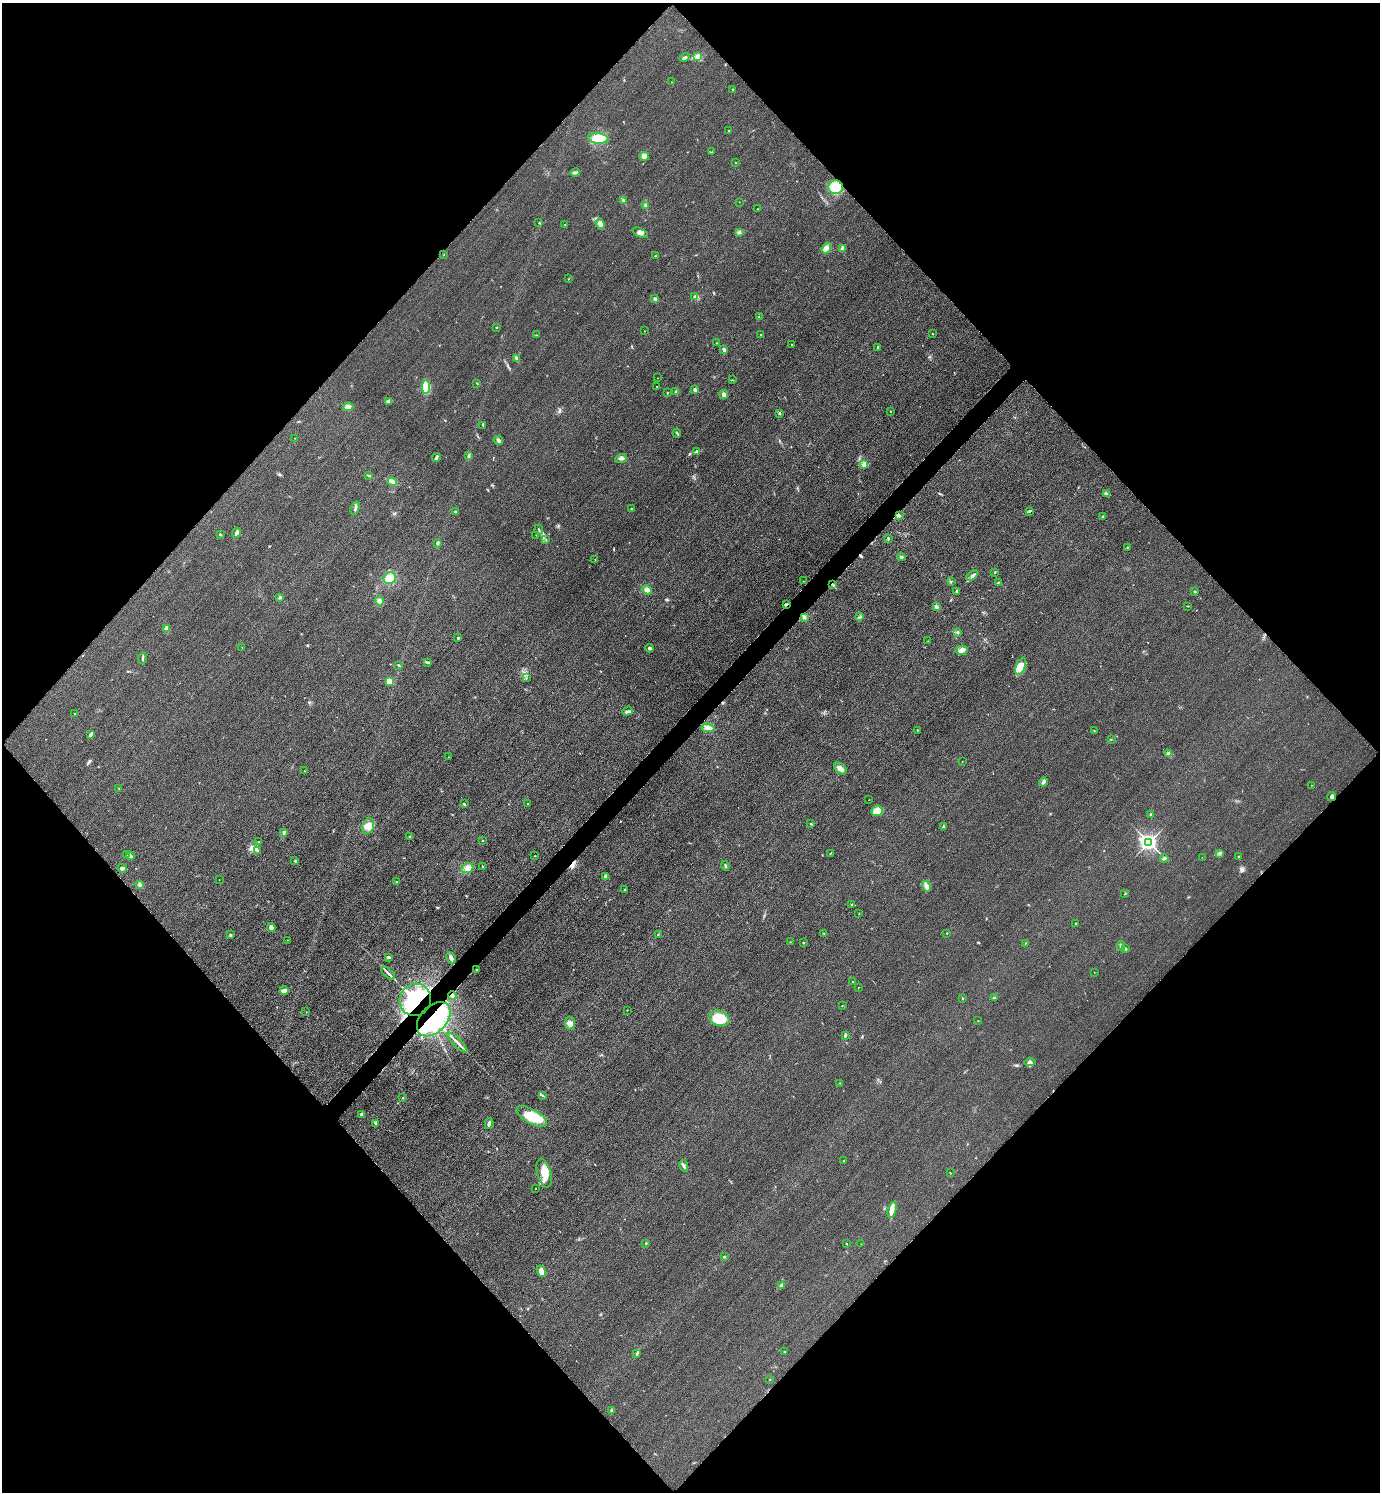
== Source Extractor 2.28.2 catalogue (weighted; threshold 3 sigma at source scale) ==
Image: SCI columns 327-5835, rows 31-5989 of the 6019 x 6019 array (HDU 1 of 3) = the unmasked area's bounding box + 8 px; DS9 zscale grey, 4 x 4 block average (1 PNG px = mean of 4 x 4 image px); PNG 1382 x 1494 px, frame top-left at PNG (2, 3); each listed source drawn as its Kron ellipse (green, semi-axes under 4 px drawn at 4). Shown black and unused: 51% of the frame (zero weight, under 3 of 4 exposures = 3% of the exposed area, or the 3 px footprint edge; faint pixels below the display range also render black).
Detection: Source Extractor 2.28.2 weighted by HDU 2 'WHT'. Background 0.0756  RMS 0.017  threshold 0.0773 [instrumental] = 3 sigma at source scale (4.5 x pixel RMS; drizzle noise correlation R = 1.50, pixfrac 1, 0.05/0.05 arcsec/px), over >= 5 px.
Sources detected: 229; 1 too faint to see at this stretch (4 x 4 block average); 1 inside a brighter object's white glare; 2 cosmic-ray / hot-pixel residue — neither listed nor drawn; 1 coinciding with a brighter row at this scale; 6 inside a brighter listed object's ellipse — not listed separately; the other 218 listed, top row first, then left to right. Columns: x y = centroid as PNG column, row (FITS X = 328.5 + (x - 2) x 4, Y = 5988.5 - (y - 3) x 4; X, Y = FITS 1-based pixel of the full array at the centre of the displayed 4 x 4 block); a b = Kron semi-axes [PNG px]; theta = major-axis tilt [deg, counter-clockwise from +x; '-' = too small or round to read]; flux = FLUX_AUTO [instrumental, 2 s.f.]
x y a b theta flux
697 56 2 2 - 10
685 57 5 2 - 26
671 82 2 2 - 2.8
733 89 2 2 - 9.8
729 131 3 2 - 8.4
598 138 10 5 -5 230
712 152 2 2 - 2.8
644 156 5 3 - 24
736 163 2 2 - 3
575 172 5 3 - 17
836 187 7 7 - 300
623 200 3 2 - 9
739 202 2 2 - 2.5
646 205 3 3 - 22
757 209 2 2 - 5.3
539 223 2 2 - 3.9
565 224 2 2 - 3.6
600 224 6 4 -71 31
739 232 2 2 - 4.7
640 233 8 3 -25 37
826 248 5 4 - 44
843 249 4 3 - 31
444 255 2 2 - 2.4
655 256 2 2 - 8.1
568 279 2 2 - 2.6
694 297 3 2 - 7.8
655 299 3 3 - 14
759 317 2 2 - 3.7
496 327 2 2 - 7.5
644 331 2 2 - 2.3
933 334 2 2 - 9.5
536 335 2 2 - 5.2
761 335 2 2 - 6.4
717 343 2 2 - 4.7
791 344 2 2 - 3.6
878 347 3 2 - 10
724 350 4 2 - 37
516 359 4 2 - 13
657 378 2 2 - 2.4
732 380 3 2 - 3.6
477 384 2 2 - 3.9
426 387 7 4 -88 300
657 387 2 2 - 3.2
695 390 4 2 - 24
676 392 2 2 - 6.9
667 393 2 2 - 16
724 395 4 3 - 29
388 401 2 2 - 8.3
348 407 5 4 - 46
891 411 2 2 - 3.8
779 413 2 2 - 13
483 425 2 2 - 5.6
677 433 4 2 - 8.5
295 438 2 2 - 4.5
498 441 5 3 - 19
696 451 4 2 - 15
469 456 3 2 - 8.8
436 457 5 2 - 16
621 458 6 3 18 27
864 464 3 2 - 9.9
369 476 4 2 - 9.1
392 482 5 4 - 30
1107 494 3 2 - 12
355 508 7 2 70 19
631 508 2 2 - 7.3
1029 511 3 2 - 8.1
455 512 3 3 - 15
899 516 4 3 - 18
1103 516 3 2 - 5.6
539 530 5 2 - 9.5
236 533 5 2 - 43
220 534 2 2 - 7.4
536 535 2 2 - 5.3
888 538 3 2 - 10
546 540 2 2 - 3.7
437 543 3 3 - 12
1127 547 2 2 - 5
901 557 4 3 - 18
595 560 2 2 - 4.3
995 572 3 2 - 6.8
972 575 6 2 37 26
390 578 6 6 - 140
803 581 2 2 - 2.6
951 581 2 2 - 3.4
998 583 2 2 - 4.8
833 584 3 2 - 12
647 590 5 4 - 38
957 591 2 2 - 78
1195 591 3 2 - 8.7
280 597 3 2 - 16
379 601 4 4 - 29
786 604 3 2 - 13
1188 606 2 2 - 5.1
937 607 3 3 - 16
804 617 2 2 - 130
860 617 3 2 - 7.8
167 628 4 3 - 33
958 632 3 2 - 9.1
458 638 2 2 - 42
928 641 2 2 - 2.5
242 647 2 2 - 3.3
650 648 4 3 - 19
962 650 6 4 -1 38
143 658 6 2 87 15
428 662 4 2 - 12
398 665 2 2 - 5.6
1021 666 9 4 67 70
526 678 2 2 - 3.4
390 681 3 3 - 25
627 711 5 2 - 16
75 714 3 2 - 5.9
708 728 6 4 -9 44
917 730 2 2 - 9.5
1094 730 2 2 - 5.1
91 734 4 2 - 30
1111 739 2 2 - 3.4
1169 754 4 4 - 35
448 757 2 2 - 5.8
962 762 2 2 - 2.2
840 768 7 4 -39 56
305 771 2 2 - 2.9
1043 782 4 3 - 18
1311 785 2 2 - 2.8
119 788 2 2 - 3.8
1332 796 4 3 - 34
869 800 2 2 - 2.1
464 804 4 2 - 12
528 804 2 2 - 3.9
877 811 5 5 - 56
1151 814 3 2 - 7.2
811 824 2 2 - 7.1
368 826 8 5 70 70
943 827 2 2 - 5.7
284 832 4 3 - 18
410 836 3 2 - 13
482 840 2 2 - 13
259 842 2 2 - 9.9
1149 842 2 2 - 4800
257 850 4 2 - 14
831 853 3 2 - 7.1
1219 853 2 2 - 8.3
127 854 2 2 - 4
130 856 4 3 - 19
535 856 2 2 - 3.5
1202 857 2 2 - 1.8
1239 857 2 2 - 33
1164 858 4 2 - 11
295 861 2 2 - 6.6
482 866 2 2 - 3.1
725 866 5 2 - 12
122 868 5 3 - 28
467 868 6 5 - 69
606 876 3 3 - 28
219 880 2 2 - 1.7
397 882 3 2 - 10
139 885 3 3 - 15
927 886 5 3 - 45
624 890 2 2 - 4.9
1125 894 2 2 - 3.9
852 905 3 2 - 8
859 913 2 2 - 2.9
1076 923 2 2 - 13
271 927 4 4 - 29
824 933 2 2 - 3.5
947 933 2 2 - 13
658 934 2 2 - 5
230 935 3 2 - 10
287 940 2 2 - 2.5
790 942 2 2 - 3.4
803 943 2 2 - 8.1
1025 943 2 2 - 5.7
1121 946 5 2 - 13
1125 949 3 2 - 7.5
388 957 4 2 - 16
451 958 6 3 -63 33
477 970 2 2 - 4
1094 972 2 2 - 1.8
388 973 8 2 -42 25
853 982 2 2 - 4.2
858 987 2 2 - 3.4
284 990 4 3 - 54
452 996 4 3 - 19
962 998 2 2 - 5.9
994 998 2 2 - 6.8
415 1000 16 15 - 1300
842 1006 2 2 - 3.2
627 1010 2 2 - 3.6
306 1012 2 2 - 4.6
719 1018 10 7 -16 330
434 1019 20 13 46 1100
978 1021 2 2 - 3.3
570 1023 6 5 - 41
845 1035 4 2 - 12
457 1043 13 2 -46 33
1030 1062 5 3 - 29
839 1083 2 2 - 2.8
542 1095 4 2 - 11
403 1098 2 2 - 5
362 1115 3 2 - 47
532 1116 17 7 -29 190
375 1123 4 3 - 15
489 1123 5 3 - 24
844 1161 2 2 - 7.3
683 1166 6 2 -72 19
544 1173 15 6 -75 130
950 1173 3 2 - 3.5
536 1188 2 2 - 4.4
892 1210 8 4 72 46
646 1243 2 2 - 7.9
846 1244 2 2 - 6.6
861 1244 2 2 - 2
724 1257 2 2 - 7.4
541 1271 6 3 -65 55
781 1286 4 3 - 27
785 1352 2 2 - 27
637 1353 3 2 - 13
770 1379 2 2 - 3.9
611 1410 2 2 - 7.4
Overlapping masked pixels (flux is a lower limit): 6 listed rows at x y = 833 584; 786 604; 1332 796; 452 996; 415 1000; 434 1019
Diffuse or blended objects may show on this block-average render without a row.